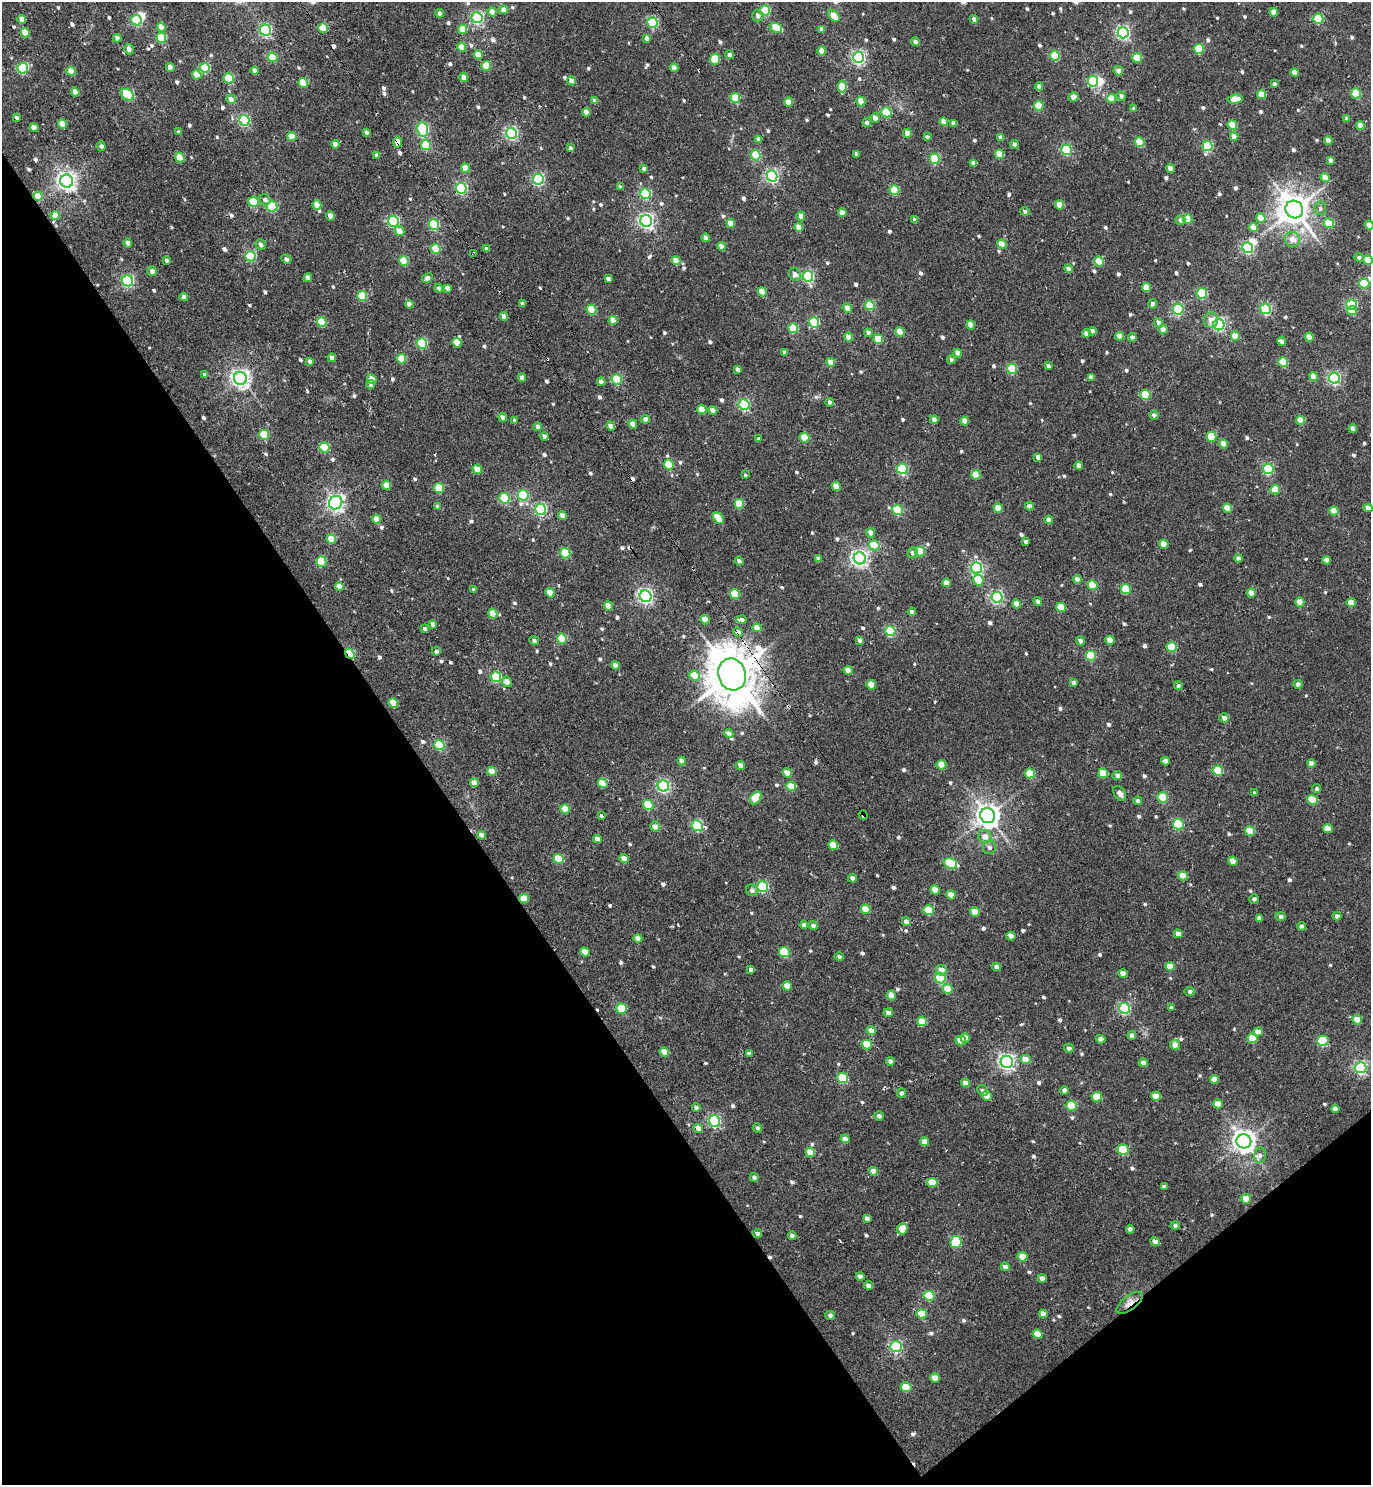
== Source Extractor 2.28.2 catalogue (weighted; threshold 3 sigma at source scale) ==
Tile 14 of 4 x 4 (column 2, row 4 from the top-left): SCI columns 1670-3038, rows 49-1531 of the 5966 x 5980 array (HDU 1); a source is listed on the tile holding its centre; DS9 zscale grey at full resolution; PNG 1373 x 1487 px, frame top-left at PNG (2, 2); each listed source drawn as its Kron ellipse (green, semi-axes under 4 px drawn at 4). Shown black and unused: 34% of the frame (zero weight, under 2 of 3 exposures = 3% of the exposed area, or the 3 px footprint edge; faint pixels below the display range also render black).
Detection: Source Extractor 2.28.2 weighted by HDU 2 'WHT'; one run over the whole footprint, this tile lists its part. Background 0.0165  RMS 0.011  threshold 0.0485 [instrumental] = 3 sigma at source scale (4.5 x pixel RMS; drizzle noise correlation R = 1.50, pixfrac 1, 0.05/0.05 arcsec/px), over >= 5 px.
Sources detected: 751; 3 inside a brighter object's white glare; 9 cosmic-ray / hot-pixel residue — neither listed nor drawn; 2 inside a brighter listed object's ellipse — not listed separately; of the other 737, all 500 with FLUX_AUTO >= 2.74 (the completeness limit of this list) listed and drawn (237 fainter detections not listed), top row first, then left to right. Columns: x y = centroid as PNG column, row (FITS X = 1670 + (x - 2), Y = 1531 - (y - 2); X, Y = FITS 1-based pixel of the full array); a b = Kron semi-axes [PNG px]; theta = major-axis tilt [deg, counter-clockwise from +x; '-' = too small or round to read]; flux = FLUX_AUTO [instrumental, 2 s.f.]
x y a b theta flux
504 10 4 4 - 12
765 11 5 5 - 65
492 12 4 4 - 11
1274 12 4 4 - 9
440 13 4 4 - 5.9
758 16 6 5 - 4.5
834 16 7 4 -50 21
477 18 5 5 - 160
22 19 4 4 - 8.9
974 19 4 4 - 4.5
1318 19 5 5 - 73
136 20 5 5 - 95
653 23 5 5 - 100
161 27 4 4 - 13
323 28 5 4 - 35
776 28 6 5 - 32
463 29 5 4 - 22
822 29 4 4 - 4.8
265 30 5 5 - 160
25 33 5 4 - 20
1123 33 5 5 - 200
117 38 4 4 - 4.1
161 38 5 5 - 49
647 38 4 4 - 4.9
915 42 4 4 - 3.5
462 47 5 4 - 18
129 49 5 4 - 6.2
1199 49 5 5 - 49
822 51 4 4 - 13
478 55 4 4 - 17
730 55 4 4 - 4.6
1055 55 5 5 - 53
273 57 5 4 - 42
858 57 5 5 - 220
1137 58 5 5 - 29
715 59 5 5 - 29
486 66 5 4 - 34
170 67 4 4 - 8.8
23 68 5 5 - 89
205 68 5 5 - 75
674 68 4 4 - 9.2
71 71 5 4 - 20
254 71 4 4 - 5.9
1118 71 5 4 - 5.7
1295 72 4 4 - 9.7
197 75 5 4 - 15
464 77 4 4 - 8.9
229 78 5 5 - 62
572 81 4 4 - 7.8
1093 81 5 5 - 100
303 83 5 4 - 40
1274 84 4 3 - 3.2
1039 86 4 4 - 6
842 87 5 4 - 29
75 92 4 4 - 11
1356 93 5 5 - 56
1262 94 5 4 - 25
128 95 7 5 -33 85
1121 96 5 4 - 3.5
1073 97 5 4 - 6.8
735 98 5 4 - 34
1112 98 4 4 - 18
231 99 5 4 - 6.5
1235 99 7 4 7 23
595 101 4 4 - 3.9
861 101 5 4 - 17
789 102 4 4 - 15
1039 106 5 4 - 39
1134 109 4 3 - 3.6
586 112 4 4 - 7.9
886 112 5 5 - 72
17 118 4 3 - 3.3
875 118 5 4 - 7.3
1346 119 4 4 - 3.4
244 120 5 5 - 130
867 122 4 4 - 4
944 122 4 4 - 12
953 123 4 4 - 5.1
62 124 5 4 - 22
1232 125 5 4 - 26
1360 125 4 4 - 9.5
34 128 4 4 - 11
423 129 7 5 -81 120
179 132 4 4 - 3.3
366 132 4 3 - 3.5
511 133 5 5 - 170
907 133 4 4 - 7.5
1234 136 4 4 - 9
292 137 4 4 - 17
927 137 4 4 - 3
1001 137 4 4 - 5.9
759 139 4 4 - 6.7
1328 140 4 4 - 7.9
397 142 5 4 - 13
1140 142 5 5 - 42
335 144 4 4 - 8.8
1014 144 4 4 - 3.2
426 145 5 5 - 52
101 146 4 4 - 3.1
1207 146 5 5 - 77
570 148 4 3 - 3
1067 150 5 5 - 88
856 154 4 3 - 4.5
999 154 5 4 - 26
377 155 4 4 - 3.4
756 155 5 5 - 60
180 158 5 4 - 27
935 159 5 5 - 71
1330 160 4 3 - 3.4
974 163 4 4 - 7.8
465 168 4 4 - 16
1170 168 4 4 - 9.3
644 169 4 4 - 3.5
772 176 5 5 - 190
1325 178 4 4 - 11
538 179 5 5 - 130
67 181 6 6 - 530
620 187 4 3 - 2.9
461 188 5 5 - 120
894 190 5 5 - 51
645 193 5 5 - 87
38 196 5 4 - 18
265 200 6 5 - 3.9
253 202 5 5 - 52
317 205 5 4 - 15
1060 205 4 4 - 17
272 207 5 5 - 66
1320 208 7 6 - 3
1294 210 9 8 - 1700
1025 211 5 4 - 3
842 213 4 4 - 11
55 215 4 4 - 18
330 216 4 4 - 9.7
801 216 4 4 - 6.6
1261 218 5 4 - 17
1188 219 5 4 - 24
915 220 4 4 - 4
1180 220 5 4 - 3.6
393 221 5 5 - 120
646 221 6 5 - 280
1329 223 5 4 - 28
731 224 4 4 - 14
434 225 5 5 - 73
1369 225 4 4 - 13
799 227 4 4 - 14
1253 227 5 4 - 15
399 231 5 5 - 9.7
706 238 4 4 - 7
1292 239 8 7 - 9
128 243 4 4 - 6.5
1002 244 5 4 - 26
261 245 5 5 - 4.4
721 246 4 4 - 8.7
1248 248 5 5 - 150
435 249 5 5 - 43
487 249 4 4 - 4.6
474 254 3 3 - 12
250 256 5 5 - 96
1359 258 5 4 - 3.2
286 259 5 4 - 3.2
166 260 4 4 - 3.2
1368 260 5 4 - 21
404 261 5 4 - 37
676 261 5 4 - 13
1099 262 5 4 - 32
1069 269 4 4 - 5.2
152 271 5 4 - 6
795 274 7 6 - 5.9
808 276 5 5 - 130
308 278 4 4 - 7.2
427 278 6 4 28 6.3
608 279 4 4 - 4.5
128 281 5 5 - 140
1364 284 5 5 - 56
1147 287 4 4 - 18
439 288 4 4 - 3.1
447 288 4 4 - 7
762 292 5 4 - 25
1202 293 5 5 - 73
362 296 5 4 - 45
184 297 4 4 - 6.7
522 303 4 3 - 3.4
409 304 4 4 - 6.7
1152 304 5 4 - 3.9
870 305 5 4 - 45
1352 305 5 5 - 91
847 308 5 4 - 12
1178 309 5 5 - 100
1266 309 5 5 - 120
592 310 5 4 - 43
1352 311 5 4 - 11
504 316 4 4 - 8.3
613 320 4 4 - 16
1211 320 8 7 - 8.4
322 322 5 4 - 43
814 322 5 5 - 72
1159 323 5 4 - 6.1
971 325 4 4 - 12
1219 325 5 5 - 190
793 328 5 4 - 42
1163 329 4 4 - 8.4
1093 331 4 4 - 5.1
900 332 5 4 - 23
868 333 4 4 - 3.4
1086 333 4 4 - 5.6
1120 336 4 4 - 9.9
1235 336 5 4 - 19
849 337 4 4 - 16
1132 337 4 4 - 4.5
1309 337 4 4 - 13
878 339 5 4 - 32
1282 341 4 4 - 4.2
422 343 5 5 - 68
457 343 5 4 - 24
785 353 4 3 - 3.7
958 353 4 4 - 8.6
332 358 4 4 - 7.2
401 359 5 4 - 29
951 360 4 4 - 3
309 361 4 3 - 3.4
831 362 4 4 - 11
1283 362 5 5 - 45
1048 366 4 3 - 3.7
1012 369 5 5 - 61
738 370 4 4 - 6.8
205 375 4 4 - 2.7
1091 377 4 4 - 5
1313 377 4 4 - 14
240 378 7 6 - 480
522 378 4 4 - 5.2
1334 378 5 5 - 180
372 379 5 4 - 13
617 379 5 5 - 59
601 382 4 4 - 5.2
371 384 4 4 - 6
1145 395 5 5 - 45
829 402 4 4 - 3.1
744 405 5 5 - 120
702 409 5 4 - 19
713 410 4 4 - 7.4
1154 415 4 4 - 3.7
503 417 4 4 - 6.9
646 419 4 4 - 6.2
934 420 4 4 - 7.5
1301 420 4 4 - 15
515 421 4 3 - 3
965 421 4 4 - 12
633 424 4 4 - 12
611 426 4 4 - 10
538 427 4 4 - 4.4
1353 429 4 4 - 6.8
264 435 5 4 - 45
544 436 4 4 - 4.7
1211 437 5 5 - 36
805 438 5 4 - 37
759 439 4 4 - 2.9
1224 444 4 4 - 13
324 448 5 5 - 69
1038 457 4 4 - 5.9
668 465 5 5 - 44
1079 465 4 4 - 6.1
477 469 5 4 - 20
902 469 5 5 - 93
1268 469 5 5 - 100
745 475 3 3 - 4.7
976 475 5 4 - 26
386 485 5 4 - 15
836 486 5 4 - 16
439 488 5 5 - 42
1275 490 5 5 - 27
523 495 5 5 - 77
504 498 5 5 - 70
336 503 7 6 - 380
739 504 5 4 - 29
437 506 4 3 - 2.8
1029 506 4 4 - 5.1
998 508 5 4 - 20
1227 508 5 4 - 22
1368 508 4 4 - 8.5
541 509 5 5 - 130
898 510 5 5 - 65
1334 511 5 4 - 17
562 515 4 4 - 8.7
718 518 6 4 -50 29
377 519 4 4 - 13
1049 520 4 4 - 7.6
870 533 5 4 - 5.5
331 539 5 4 - 22
1026 542 4 4 - 4.1
1164 544 4 4 - 16
874 545 5 5 - 40
920 552 5 5 - 37
565 553 5 5 - 54
913 553 5 5 - 3.9
860 558 6 6 - 350
1238 558 4 4 - 4.3
819 559 4 4 - 5.8
1326 560 4 4 - 5.8
739 561 4 4 - 4
321 562 5 5 - 38
976 568 5 5 - 170
1077 579 4 4 - 8.4
978 580 5 5 - 29
946 583 4 4 - 8.4
1092 585 5 4 - 32
339 586 4 4 - 9.8
1126 589 5 5 - 48
474 590 4 4 - 3.4
550 593 5 4 - 20
1251 593 4 4 - 14
735 594 5 5 - 35
646 596 6 5 - 280
997 597 5 5 - 140
1038 602 4 4 - 4.7
1300 602 4 4 - 17
1351 603 5 4 - 15
1017 604 4 4 - 11
609 606 4 4 - 12
1061 607 5 4 - 28
912 612 4 4 - 4.5
493 614 5 4 - 18
705 620 4 4 - 21
741 620 5 4 - 3.7
433 624 4 4 - 5.1
757 628 4 4 - 12
425 629 4 4 - 4.4
890 631 5 5 - 80
738 632 5 4 - 6
562 638 5 5 - 50
860 640 4 4 - 4.9
1110 640 4 4 - 12
534 641 5 4 - 3
1081 641 4 4 - 4
1172 647 5 5 - 38
436 651 4 4 - 4.1
350 654 5 4 - 69
1091 656 5 5 - 57
615 665 4 4 - 7.2
848 670 4 4 - 11
732 674 16 13 -72 4200
695 675 5 5 - 36
496 677 5 5 - 92
507 682 5 4 - 7.9
1074 683 4 4 - 4.2
1298 684 4 4 - 4.1
871 685 5 4 - 17
1178 686 4 4 - 3
393 703 5 4 - 23
1224 718 5 4 - 4.8
729 734 5 4 - 5.5
439 745 5 5 - 65
682 761 4 4 - 5
1165 761 4 4 - 6.7
1311 763 4 4 - 7.2
741 765 4 4 - 9.7
941 765 5 4 - 21
492 771 5 4 - 22
1218 771 5 5 - 44
787 773 5 4 - 16
1030 773 5 5 - 41
1103 773 5 4 - 28
1117 776 5 4 - 4.1
474 783 4 4 - 9.3
603 783 5 4 - 19
663 786 5 5 - 170
791 786 5 4 - 30
1317 789 4 4 - 2.8
1120 793 8 5 -55 4.9
1255 793 4 4 - 3.1
1163 797 5 5 - 50
756 798 7 5 53 35
1312 800 5 5 - 30
1138 801 4 4 - 3.5
648 805 5 5 - 43
565 809 5 4 - 24
601 815 3 3 - 5
863 815 5 3 - 25
988 816 7 7 - 910
1178 824 5 5 - 72
655 826 5 5 - 5.7
697 826 5 5 - 95
1328 829 5 4 - 14
1250 831 5 4 - 30
481 835 4 4 - 6.3
985 836 7 6 - 7.9
597 839 4 4 - 7.2
833 845 5 4 - 25
989 847 7 6 - 3.4
559 859 5 5 - 44
624 859 4 4 - 11
1233 861 4 4 - 14
950 863 7 5 -17 64
1183 876 5 4 - 21
852 878 4 4 - 4.6
763 887 5 5 - 99
752 890 6 5 - 3.3
935 890 5 4 - 14
951 895 5 4 - 14
524 899 5 4 - 21
1254 899 5 4 - 3
866 909 5 4 - 25
928 910 5 5 - 43
975 912 5 4 - 16
1281 916 5 4 - 3.6
1337 916 4 4 - 3.8
1259 918 4 4 - 4.7
906 922 4 4 - 5
804 925 4 4 - 4.7
813 926 5 4 - 4.8
1302 926 4 4 - 3.5
1178 934 4 4 - 7.3
1011 936 4 4 - 6.6
638 938 4 4 - 8.1
585 952 5 4 - 16
784 952 5 5 - 55
839 957 5 4 - 2.8
1170 966 5 4 - 15
997 967 4 4 - 5.7
751 970 4 4 - 4.9
941 970 5 5 - 9.1
1123 973 4 4 - 8.9
940 978 5 5 - 80
787 986 5 4 - 13
948 989 5 4 - 22
1190 991 5 4 - 2.9
891 995 5 4 - 8.5
1124 1008 5 5 - 130
1171 1008 4 4 - 2.8
622 1009 5 5 - 45
888 1013 5 4 - 5.4
1357 1020 5 4 - 18
922 1021 5 4 - 22
871 1031 5 4 - 8.1
1258 1032 5 4 - 12
1132 1035 4 4 - 5.6
965 1038 5 4 - 14
1253 1038 5 5 - 28
1101 1039 4 4 - 4.7
961 1041 5 5 - 16
1323 1041 5 5 - 71
867 1044 5 4 - 25
1175 1045 5 5 - 8.1
1069 1048 5 4 - 3.1
664 1052 5 4 - 15
749 1054 4 4 - 4.4
1025 1059 5 4 - 13
890 1061 4 4 - 4.9
1007 1062 6 6 - 310
1143 1063 4 4 - 6.2
1360 1068 6 5 - 180
843 1078 5 5 - 60
1215 1079 4 4 - 9.7
965 1083 4 4 - 8.5
983 1090 6 5 - 3.1
1064 1090 4 4 - 4
901 1093 5 4 - 2.9
987 1096 5 4 - 16
1156 1096 5 4 - 20
1097 1097 5 4 - 29
1218 1104 5 4 - 12
1072 1106 5 5 - 47
696 1107 4 3 - 3
1335 1109 4 4 - 6.3
879 1116 5 4 - 3.8
715 1121 6 5 - 150
698 1128 5 4 - 8.2
757 1128 5 4 - 2.9
845 1139 4 4 - 9.6
1244 1141 7 7 - 810
925 1142 4 4 - 12
1123 1150 5 5 - 54
810 1152 5 4 - 20
1260 1155 8 6 77 3.5
873 1171 5 4 - 7.2
754 1177 4 4 - 3.9
932 1182 5 4 - 21
1164 1186 4 3 - 3
1246 1199 5 4 - 15
867 1218 4 4 - 4.5
1175 1226 4 4 - 3.2
902 1229 5 5 - 14
1130 1229 4 4 - 5.2
757 1233 5 4 - 2.9
792 1236 4 4 - 3.4
956 1242 6 5 - 68
1155 1242 5 4 - 5.9
1022 1257 5 4 - 18
1005 1267 4 4 - 5.2
860 1276 4 4 - 4.2
1042 1278 4 4 - 4.8
868 1285 4 4 - 5.1
929 1296 5 5 - 52
1130 1303 15 7 38 11
922 1314 5 4 - 22
1043 1314 4 4 - 8.6
830 1315 5 4 - 2.9
1037 1334 5 4 - 14
896 1347 6 5 - 150
935 1378 5 4 - 11
906 1387 5 5 - 33
Overlapping masked pixels (flux is a lower limit): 10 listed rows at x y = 323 28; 397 142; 38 196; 474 254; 738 632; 350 654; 732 674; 863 815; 524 899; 1130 1303
Isophote crosses this tile's border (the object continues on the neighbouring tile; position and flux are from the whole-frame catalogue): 3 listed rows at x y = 1369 225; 1368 260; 1368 508